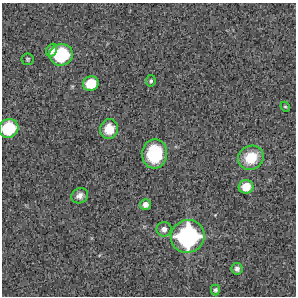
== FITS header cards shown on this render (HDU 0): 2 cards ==
NAXIS1  =                  294 /Length X axis
NAXIS2  =                  294 /Length Y axis

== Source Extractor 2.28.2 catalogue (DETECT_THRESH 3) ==
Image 294 x 294 px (HDU 0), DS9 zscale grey, 1 PNG px = 1 image px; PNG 298 x 298 px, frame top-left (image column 1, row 294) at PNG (2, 3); each listed source drawn as its Kron ellipse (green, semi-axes under 4 px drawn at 4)
Background 10600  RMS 280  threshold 847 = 3 sigma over >= 5 px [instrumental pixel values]
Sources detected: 17; all 17 listed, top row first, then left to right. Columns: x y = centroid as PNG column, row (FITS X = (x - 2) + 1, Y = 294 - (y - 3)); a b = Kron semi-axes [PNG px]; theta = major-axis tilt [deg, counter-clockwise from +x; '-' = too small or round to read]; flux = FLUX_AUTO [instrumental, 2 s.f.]
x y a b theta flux
52 50 7 5 61 1.1e+05
61 55 12 10 13 1.5e+06
28 59 6 6 - 3.0e+04
151 81 6 5 - 3.4e+04
91 83 8 7 - 5.2e+05
285 107 5 4 - 2.1e+04
9 128 10 9 - 1.0e+06
109 129 10 9 - 3.4e+05
155 154 15 12 85 9.1e+05
251 158 13 12 - 5.5e+05
246 187 7 6 - 3.3e+05
80 196 9 7 29 9.8e+04
145 204 5 5 - 1.1e+05
164 229 7 7 - 1.0e+05
188 236 17 16 - 2.9e+06
237 269 6 5 - 6.3e+04
215 290 5 4 - 3.7e+04
At the frame edge (FLAGS 8, measured only in part): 1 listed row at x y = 9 128